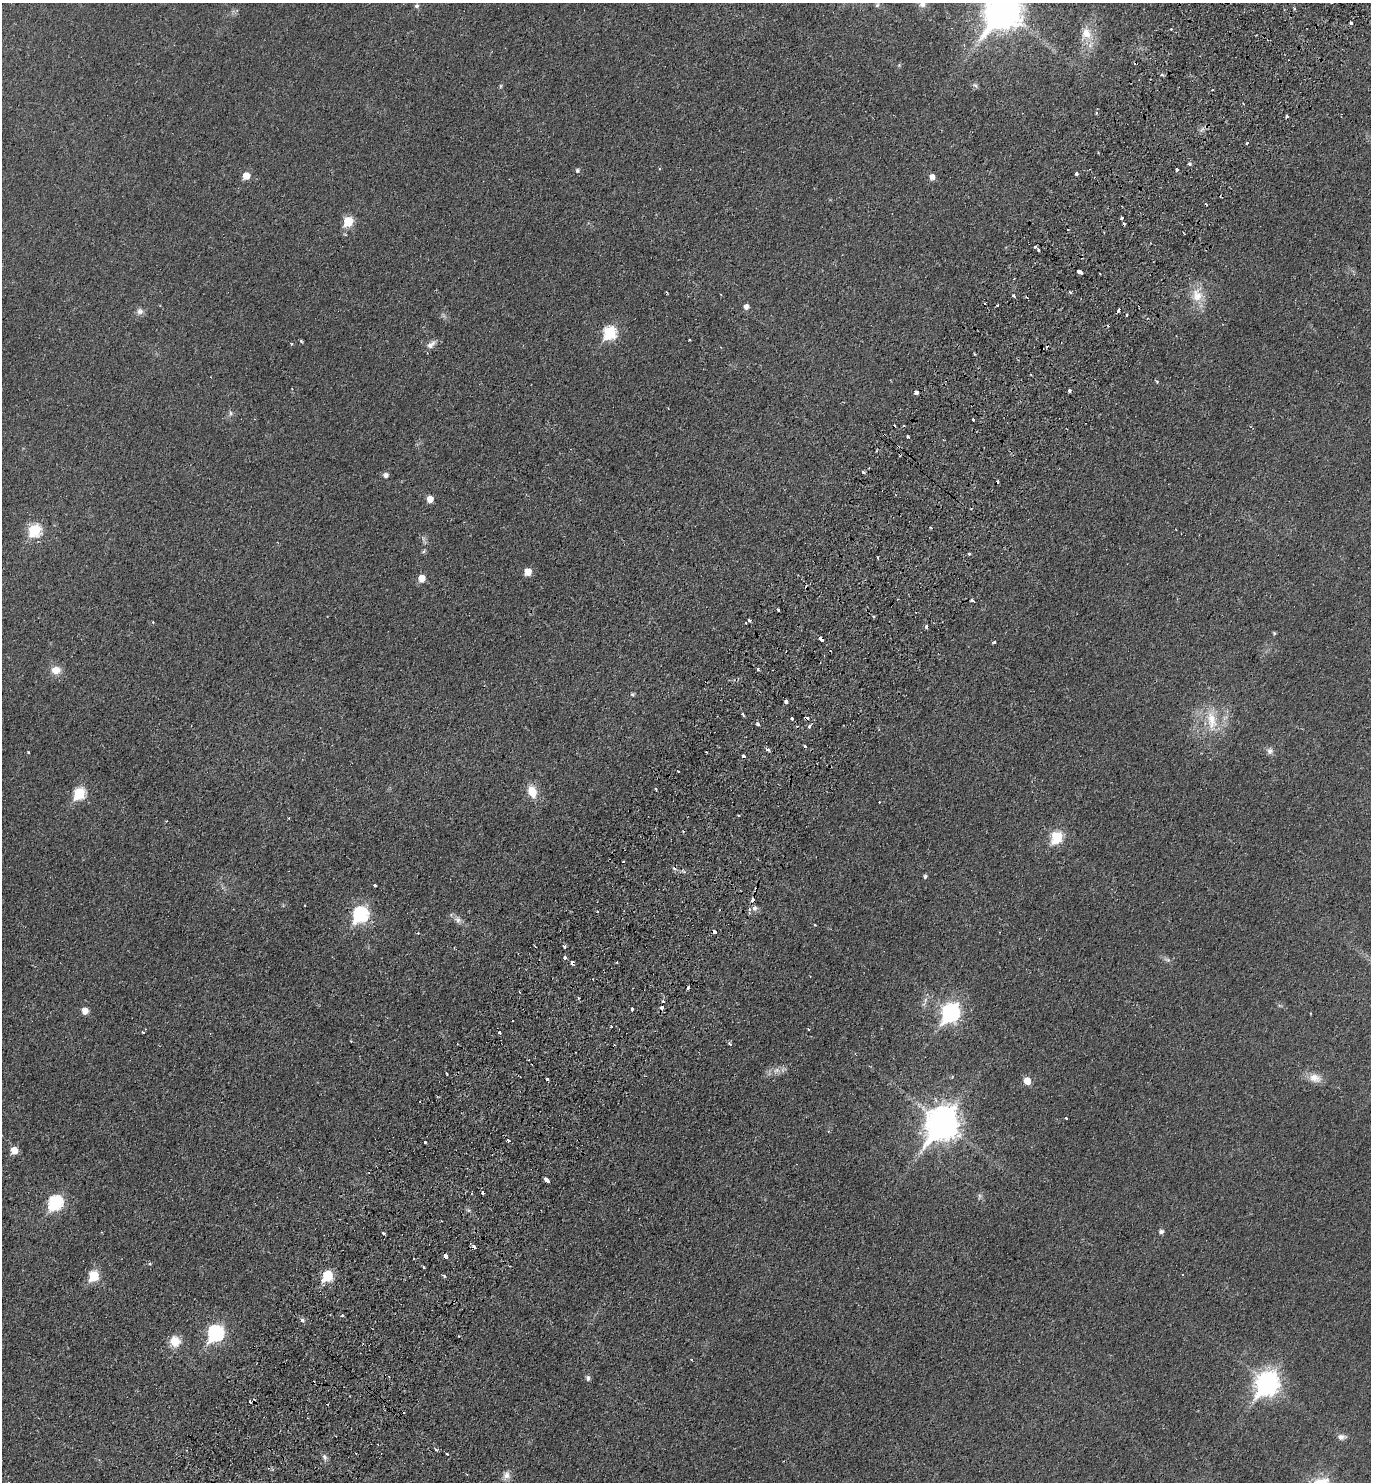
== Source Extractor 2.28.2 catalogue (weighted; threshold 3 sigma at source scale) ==
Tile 10 of 4 x 4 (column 2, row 3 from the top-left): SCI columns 1714-3082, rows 1519-2998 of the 6027 x 6000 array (HDU 1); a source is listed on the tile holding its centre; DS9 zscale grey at full resolution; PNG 1373 x 1484 px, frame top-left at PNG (2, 3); no overlay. Shown black and unused: <1% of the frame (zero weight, under 2 of 3 exposures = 3% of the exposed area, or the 3 px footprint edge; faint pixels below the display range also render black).
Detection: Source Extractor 2.28.2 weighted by HDU 2 'WHT'; one run over the whole footprint, this tile lists its part. Background 0.0252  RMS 0.0045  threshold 0.0202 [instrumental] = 3 sigma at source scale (4.5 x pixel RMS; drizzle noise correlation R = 1.50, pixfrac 1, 0.05/0.05 arcsec/px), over >= 5 px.
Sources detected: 170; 1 too faint to see at this stretch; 40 cosmic-ray / hot-pixel residue — not listed; the other 129 listed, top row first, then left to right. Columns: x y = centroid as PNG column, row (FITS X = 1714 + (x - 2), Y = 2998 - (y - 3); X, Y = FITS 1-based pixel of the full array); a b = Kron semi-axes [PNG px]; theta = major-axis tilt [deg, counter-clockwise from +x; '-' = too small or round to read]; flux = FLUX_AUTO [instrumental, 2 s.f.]
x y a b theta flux
922 4 10 8 26 2.5
877 5 8 4 63 0.87
417 6 6 5 - 1.1
1003 10 14 11 54 960
1351 23 3 3 - 1.6
1086 33 20 15 81 8.2
1162 75 4 4 - 0.71
501 86 6 4 90 0.55
1096 113 4 4 - 0.46
1247 143 3 3 - 0.93
1189 164 5 4 - 0.68
1177 169 3 3 - 9
577 171 6 5 - 0.9
1076 173 3 3 - 1.5
246 176 5 5 - 6.7
932 177 5 5 - 2.7
1122 218 3 3 - 0.8
348 221 6 6 - 17
1035 247 3 3 - 1.4
1038 249 3 3 - 1.7
1080 272 5 3 - 5.6
1070 292 4 3 - 0.7
667 293 3 2 - 0.5
720 294 3 2 - 0.38
1013 296 4 3 - 0.58
1197 296 17 14 -88 8.2
746 307 5 5 - 2.2
140 311 9 8 - 1.9
1126 315 4 2 - 0.62
610 333 7 7 - 42
690 340 3 2 - 0.39
301 341 5 3 - 0.57
292 344 4 3 - 0.56
431 345 13 7 36 2.3
974 354 4 3 - 0.39
1157 381 5 4 - 0.61
1069 391 3 3 - 3.4
917 392 4 4 - 3.5
230 413 7 4 -89 0.84
973 419 3 3 - 1
907 437 3 3 - 1.7
863 472 3 3 - 3.4
385 475 6 5 - 1.7
430 499 6 5 - 4.7
931 528 3 2 - 0.52
35 530 7 6 - 34
423 551 7 4 45 0.68
969 554 3 3 - 1.9
878 558 3 2 - 0.41
527 572 6 5 - 7
421 578 6 5 - 5.8
972 600 4 3 - 1.2
778 610 3 3 - 2.4
873 616 4 3 - 0.61
749 620 3 3 - 1.6
153 622 3 3 - 0.41
746 623 3 2 - 0.57
1274 633 4 4 - 0.57
821 639 5 3 - 6.3
994 642 3 3 - 0.59
758 669 3 3 - 1
56 670 11 9 -1 4.5
632 694 5 4 - 0.66
786 702 4 3 - 4.7
743 714 3 3 - 1.1
792 718 3 3 - 2.1
806 718 5 3 - 2.9
1212 720 29 13 -80 11
757 724 3 3 - 1.4
810 726 4 3 - 3.1
805 746 3 3 - 2.8
768 750 6 4 -18 0.8
1270 751 8 8 - 1.8
28 752 3 2 - 0.41
532 792 11 8 -67 8.7
79 793 7 6 - 31
1057 837 7 6 - 29
623 862 3 2 - 0.37
925 876 4 4 - 1
375 885 3 3 - 3.1
753 900 5 4 - 2.8
754 908 4 4 - 2.4
360 914 8 7 - 70
458 920 12 7 -52 2.1
815 925 4 2 - 0.34
715 932 4 3 - 3.7
564 946 4 3 - 1.4
565 957 3 3 - 6.4
1167 960 10 5 -18 1.2
617 962 3 2 - 0.33
572 963 4 3 - 3.2
688 988 3 3 - 1.4
632 1009 3 3 - 1.4
85 1011 6 5 - 4.2
951 1013 9 8 - 150
808 1029 3 2 - 0.83
144 1032 6 3 68 1.7
730 1044 5 3 - 0.85
776 1070 10 8 37 2.5
1315 1078 18 11 -17 4.8
547 1079 3 3 - 1.2
1027 1081 6 6 - 5.7
1066 1118 3 2 - 0.47
943 1124 13 10 56 720
509 1141 3 3 - 2.2
425 1142 3 3 - 1.3
14 1150 6 6 - 6.7
546 1180 5 3 - 8.5
55 1203 8 7 - 62
1161 1232 5 5 - 1.6
383 1233 3 3 - 2.2
474 1247 5 3 - 2.8
446 1257 4 3 - 5.9
424 1267 3 2 - 0.58
93 1276 6 6 - 21
327 1276 6 6 - 28
444 1276 3 3 - 0.89
302 1320 6 5 - 1
215 1333 8 7 - 84
175 1341 12 12 - 6.6
588 1378 5 5 - 1.4
1267 1383 10 9 - 300
250 1402 3 2 - 0.89
1341 1437 12 7 -1 1.9
436 1450 3 3 - 1.6
356 1453 3 2 - 0.88
324 1457 5 4 - 1.8
467 1474 3 2 - 0.6
506 1475 11 10 - 2.6
Overlapping masked pixels (flux is a lower limit): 6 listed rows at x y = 821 639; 806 718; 753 900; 715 932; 572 963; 474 1247
Isophote crosses this tile's border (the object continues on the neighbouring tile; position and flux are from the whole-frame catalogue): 2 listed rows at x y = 922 4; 1003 10